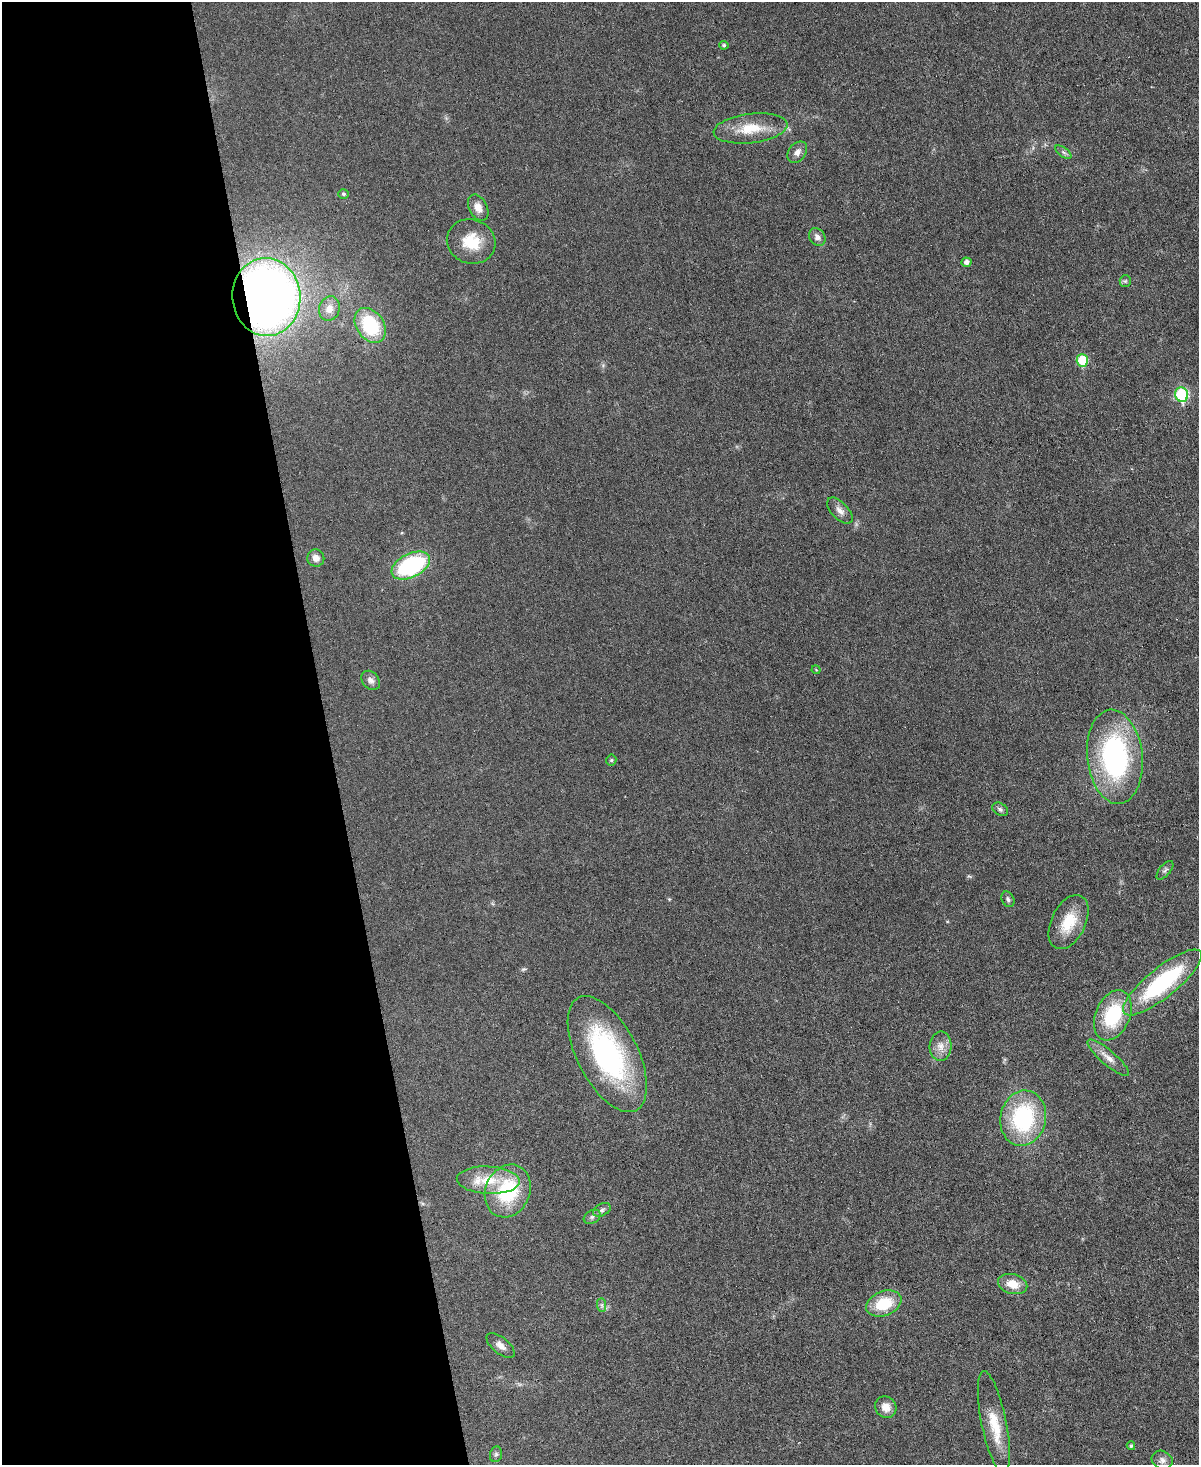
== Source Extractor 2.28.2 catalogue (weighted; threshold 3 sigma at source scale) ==
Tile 5 of 4 x 3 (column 1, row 2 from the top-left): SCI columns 2-1198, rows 1710-3172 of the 4790 x 4768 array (HDU 1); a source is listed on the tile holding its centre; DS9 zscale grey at full resolution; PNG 1201 x 1467 px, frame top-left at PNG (2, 2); each listed source drawn as its Kron ellipse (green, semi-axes under 4 px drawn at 4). Shown black and unused: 27% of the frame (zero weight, under 3 of 6 exposures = <1% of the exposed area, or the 3 px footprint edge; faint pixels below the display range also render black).
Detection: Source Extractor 2.28.2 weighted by HDU 2 'WHT'; one run over the whole footprint, this tile lists its part. Background 0.0345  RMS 0.0041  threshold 0.0169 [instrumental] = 3 sigma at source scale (4.09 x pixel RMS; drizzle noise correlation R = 1.36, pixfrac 0.8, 0.05/0.05 arcsec/px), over >= 5 px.
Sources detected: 45; all 45 listed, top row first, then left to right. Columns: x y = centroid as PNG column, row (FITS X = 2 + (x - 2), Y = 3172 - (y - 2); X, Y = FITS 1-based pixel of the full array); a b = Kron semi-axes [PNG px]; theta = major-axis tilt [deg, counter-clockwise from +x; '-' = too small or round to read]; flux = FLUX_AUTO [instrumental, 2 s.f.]
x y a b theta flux
724 45 5 4 - 0.68
751 128 37 14 7 11
797 152 12 8 54 2.1
1063 152 9 4 -36 0.99
343 194 5 4 - 0.63
478 208 14 9 -63 3
817 237 9 7 -54 1.8
471 242 24 22 -19 11
966 262 5 4 - 1.6
1125 281 6 5 - 0.69
266 297 39 34 -86 290
329 309 12 10 73 3.4
370 325 19 13 -56 22
1082 360 6 6 - 15
1182 395 7 6 - 32
840 511 16 8 -46 2.5
316 558 8 8 - 2.6
411 566 21 12 26 40
816 670 4 3 - 0.33
371 680 11 8 -48 1.7
1115 757 47 27 -84 70
611 760 5 5 - 0.52
1000 809 8 6 -30 1
1165 870 11 5 50 1.1
1008 899 8 6 -62 0.93
1069 922 29 17 64 12
1162 982 49 15 39 45
1113 1015 26 17 66 22
941 1046 15 11 87 3.5
607 1054 63 30 -63 68
1108 1058 26 7 -41 3.7
1023 1118 28 23 78 40
488 1180 31 13 -3 11
508 1191 27 22 66 26
602 1210 9 6 30 1.1
592 1217 9 6 30 1.1
1013 1284 15 9 -15 5.5
884 1304 18 12 22 12
602 1305 7 4 -89 0.88
501 1345 17 8 -39 2.5
886 1407 11 10 - 3.6
994 1423 52 12 -79 11
1131 1446 4 3 - 0.57
496 1454 8 6 74 0.93
1162 1460 11 9 -26 1.9
Overlapping masked pixels (flux is a lower limit): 1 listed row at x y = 266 297